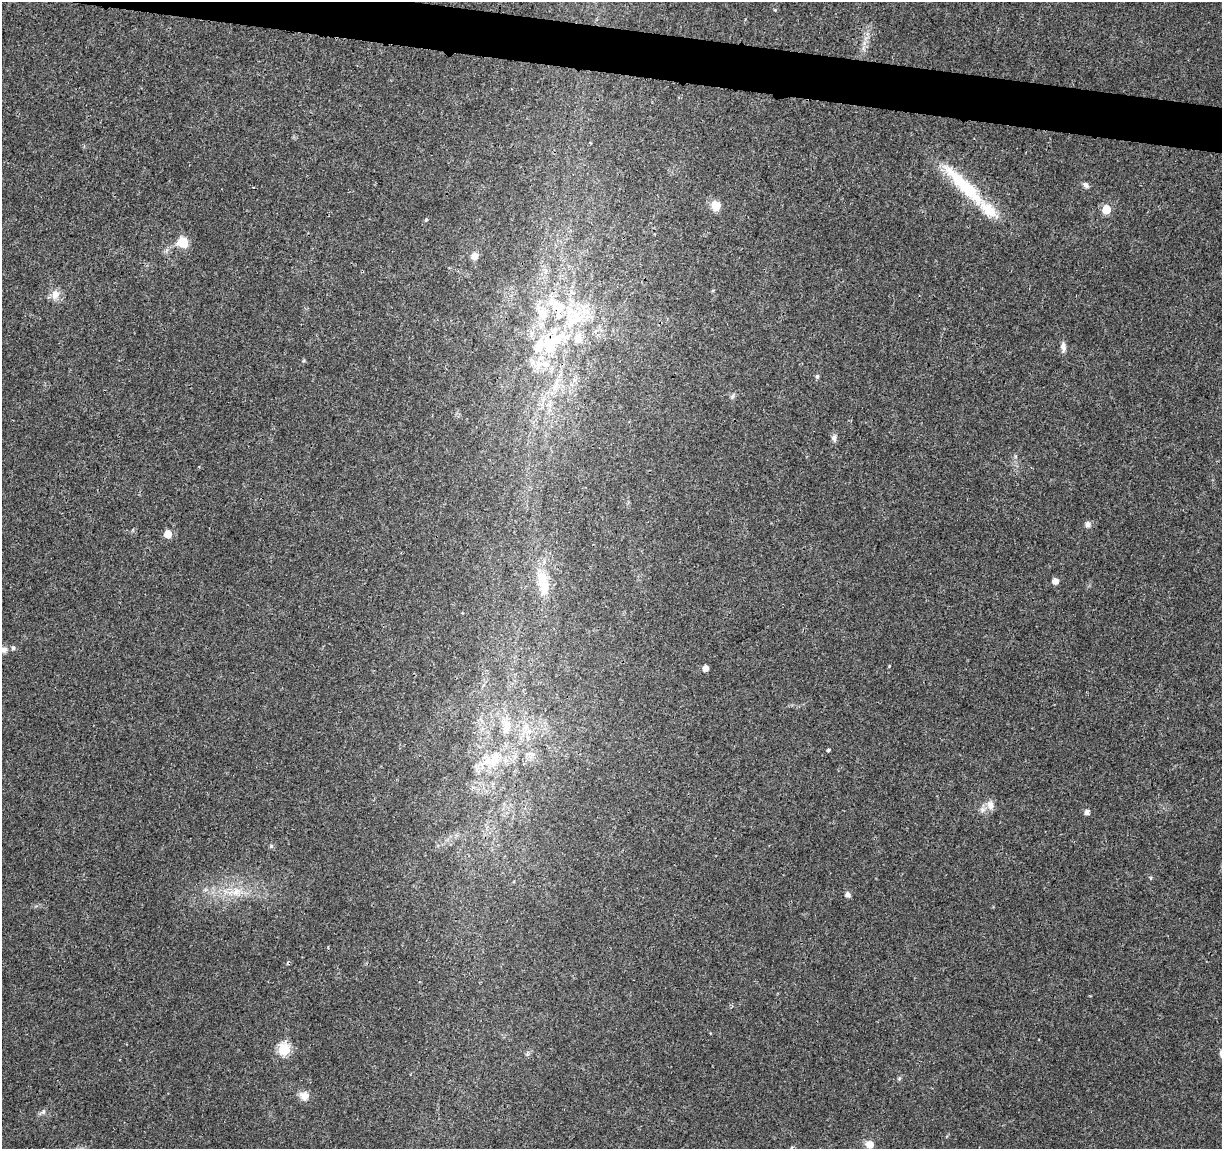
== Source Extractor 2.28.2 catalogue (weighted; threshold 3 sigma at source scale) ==
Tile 11 of 4 x 4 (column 3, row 3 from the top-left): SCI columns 2447-3666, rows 1374-2520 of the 4896 x 5099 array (HDU 1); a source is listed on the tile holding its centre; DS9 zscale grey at full resolution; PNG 1224 x 1151 px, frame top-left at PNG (2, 2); no overlay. Shown black and unused: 3% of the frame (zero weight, under 3 of 4 exposures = <1% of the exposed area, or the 3 px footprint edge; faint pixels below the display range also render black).
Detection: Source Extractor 2.28.2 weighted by HDU 2 'WHT'; one run over the whole footprint, this tile lists its part. Background 0.0204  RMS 0.0029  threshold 0.0131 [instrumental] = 3 sigma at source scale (4.5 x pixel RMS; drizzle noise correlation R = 1.50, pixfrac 1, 0.0396/0.0396 arcsec/px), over >= 5 px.
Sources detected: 42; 7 inside a brighter listed object's ellipse — not listed separately; the other 35 listed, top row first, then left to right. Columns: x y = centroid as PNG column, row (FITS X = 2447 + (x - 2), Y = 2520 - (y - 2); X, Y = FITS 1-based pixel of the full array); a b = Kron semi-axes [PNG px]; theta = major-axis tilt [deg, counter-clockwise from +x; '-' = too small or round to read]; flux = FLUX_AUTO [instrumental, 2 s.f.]
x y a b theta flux
1086 185 8 6 -42 0.95
964 186 79 15 -45 19
716 205 13 11 -73 3
1106 209 6 5 - 8.3
426 220 5 4 - 0.37
183 242 13 11 -31 4.5
475 256 7 6 - 2.2
55 295 12 10 72 2.7
558 307 35 18 -67 15
551 341 46 21 32 21
1063 347 12 7 -84 1.4
817 376 6 5 - 0.51
556 385 19 6 66 2.7
834 438 10 6 -81 0.96
1088 524 6 6 - 1.5
168 534 5 5 - 5
542 579 28 16 -89 8.2
1055 581 5 5 - 2.3
13 648 6 4 89 0.55
4 650 9 9 - 1.3
889 666 4 3 - 0.24
705 668 5 4 - 1.9
507 726 22 10 81 4.1
828 750 4 3 - 0.73
495 759 21 12 64 5.3
990 805 12 9 -72 2.2
1087 812 5 4 - 1.6
271 846 5 4 - 0.4
236 892 14 11 55 3.6
847 894 6 5 - 1.1
284 1049 6 6 - 27
899 1079 5 5 - 0.44
304 1096 13 11 -11 2.2
43 1112 8 5 46 0.66
869 1144 9 8 - 2.7
Overlapping masked pixels (flux is a lower limit): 2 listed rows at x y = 558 307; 551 341